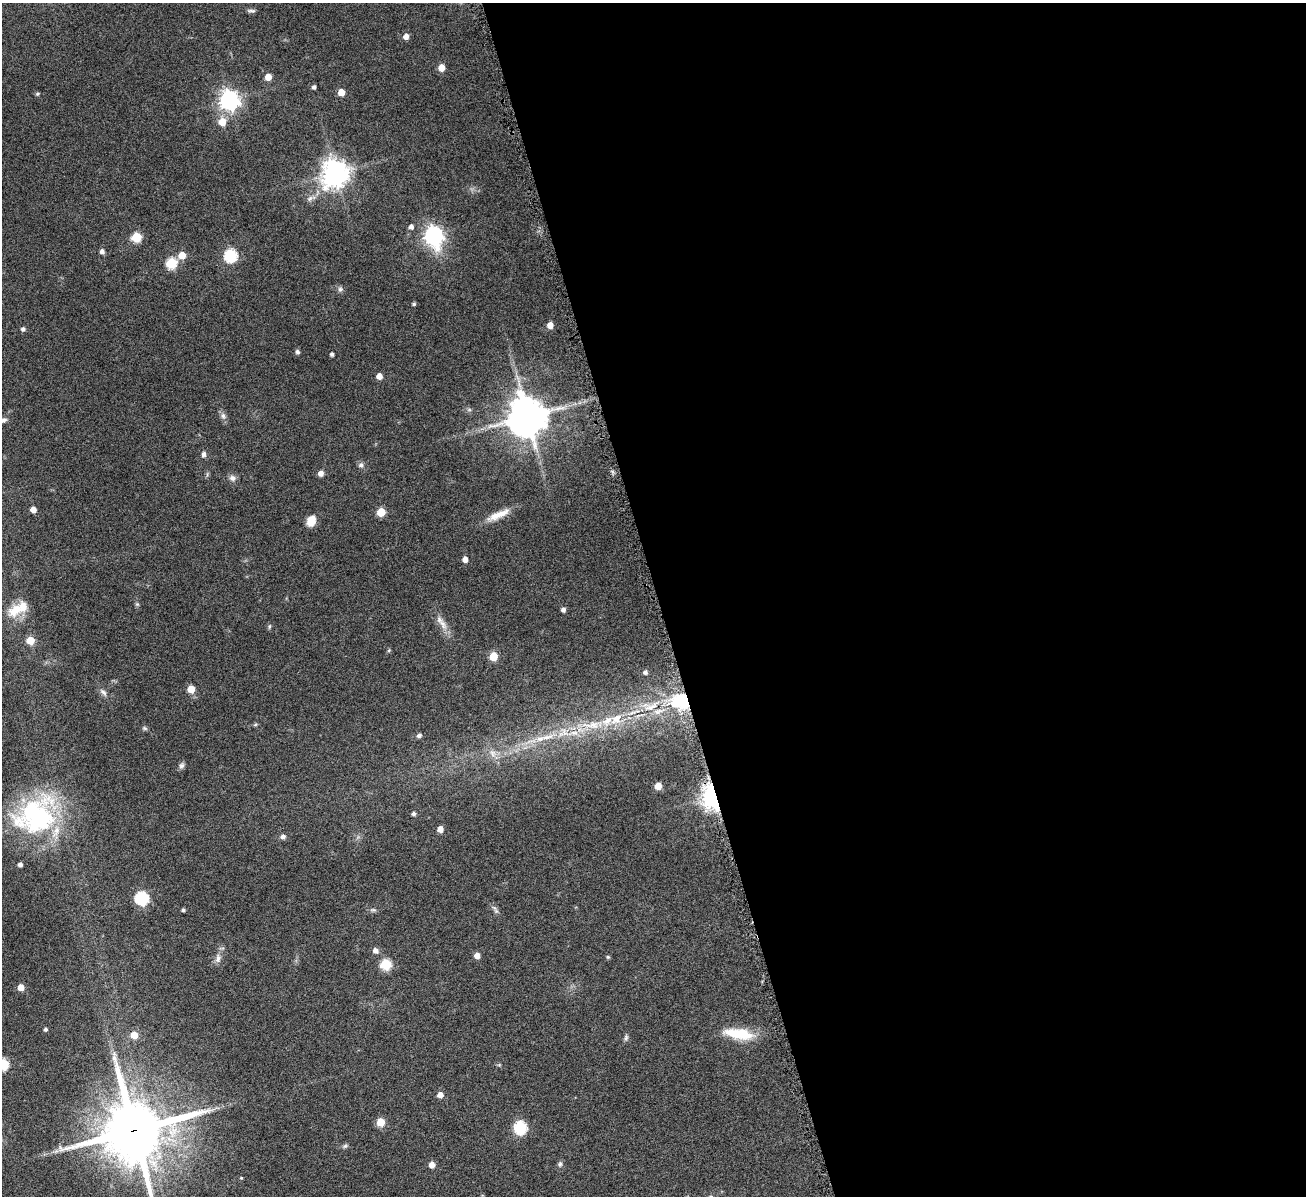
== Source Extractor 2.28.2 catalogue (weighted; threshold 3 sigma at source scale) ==
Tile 8 of 4 x 4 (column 4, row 2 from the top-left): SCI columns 3917-5220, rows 2666-3859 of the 5223 x 5210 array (HDU 1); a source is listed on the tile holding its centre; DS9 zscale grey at full resolution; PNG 1308 x 1198 px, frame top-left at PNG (2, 3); no overlay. Shown black and unused: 50% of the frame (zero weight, under 4 of 8 exposures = <1% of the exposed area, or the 3 px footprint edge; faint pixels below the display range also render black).
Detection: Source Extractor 2.28.2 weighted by HDU 2 'WHT'; one run over the whole footprint, this tile lists its part. Background 0.108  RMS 0.0052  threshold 0.0211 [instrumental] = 3 sigma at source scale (4.09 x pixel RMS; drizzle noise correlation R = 1.36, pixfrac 0.8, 0.05/0.05 arcsec/px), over >= 5 px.
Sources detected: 95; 1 inside a brighter object's white glare — not listed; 6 inside a brighter listed object's ellipse — not listed separately; the other 88 listed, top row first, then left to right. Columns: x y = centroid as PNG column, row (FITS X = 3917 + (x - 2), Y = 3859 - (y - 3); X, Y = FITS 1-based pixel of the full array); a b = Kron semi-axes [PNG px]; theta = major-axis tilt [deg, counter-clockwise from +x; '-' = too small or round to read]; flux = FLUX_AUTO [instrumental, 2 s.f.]
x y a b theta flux
251 11 12 4 -4 1.2
406 37 5 5 - 2.9
441 68 5 5 - 5.9
268 77 5 5 - 6
314 87 4 4 - 1.2
341 92 5 5 - 7
38 94 6 4 3 0.73
229 100 7 7 - 260
222 122 6 5 - 9.5
335 173 9 8 - 580
310 199 9 6 49 1.7
411 227 5 5 - 1.9
434 235 8 7 - 200
136 237 5 5 - 21
102 251 5 5 - 1.7
182 255 5 5 - 7.8
231 256 6 6 - 55
172 263 6 6 - 31
340 289 7 6 - 1.2
414 304 4 4 - 0.77
550 325 5 5 - 4.5
23 329 4 4 - 1.4
297 352 5 4 - 1.3
332 354 4 3 - 1.3
379 376 5 4 - 3.9
469 409 6 4 -1 0.83
223 416 9 7 -56 1.7
527 417 12 12 - 1300
3 420 9 6 27 1.5
204 454 7 6 - 1.4
361 465 7 6 - 1.3
321 473 5 5 - 3.1
232 478 9 8 - 2.1
33 509 5 4 - 4.1
381 512 5 5 - 13
498 515 33 8 23 7.2
311 521 10 8 69 7.1
465 559 5 4 - 3.3
137 604 6 4 -43 0.67
16 610 25 16 30 10
563 610 4 4 - 1.8
443 624 16 8 -60 4.1
269 627 7 3 71 0.62
30 640 5 5 - 11
389 650 6 4 46 0.58
493 656 5 5 - 13
645 672 4 4 - 1.2
191 689 5 5 - 8.6
103 692 12 6 -47 1.9
680 701 22 13 10 28
652 706 28 9 28 10
255 725 6 4 20 0.6
593 725 28 12 5 14
145 728 7 5 -21 0.8
419 736 6 5 - 1.2
547 737 22 7 12 7.1
493 753 10 8 -56 3.2
181 766 9 6 64 1.4
658 786 5 5 - 7
713 796 8 6 -80 460
414 814 4 4 - 1.2
36 816 54 44 31 75
440 829 5 4 - 4.1
283 837 7 5 6 1.5
20 864 4 4 - 1.7
142 898 6 6 - 62
494 908 9 3 -45 1
183 910 3 3 - 0.88
373 910 10 4 0 0.96
375 950 6 5 - 2.3
477 956 5 5 - 4
608 957 5 5 - 0.6
218 958 13 7 85 2.5
386 964 6 6 - 31
21 987 5 4 - 5.1
45 1029 4 4 - 0.97
733 1033 44 13 -11 13
134 1035 5 5 - 8.1
626 1037 9 5 80 1.1
3 1064 6 6 - 32
440 1095 5 5 - 3.5
381 1122 5 5 - 12
520 1127 6 6 - 54
134 1130 20 19 - 3700
345 1146 7 5 21 0.93
560 1164 8 6 76 1.2
432 1165 5 5 - 4.4
241 1178 4 3 - 0.4
Overlapping masked pixels (flux is a lower limit): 3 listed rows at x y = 680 701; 713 796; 134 1130
Isophote crosses this tile's border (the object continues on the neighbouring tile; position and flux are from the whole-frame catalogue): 3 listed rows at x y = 3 420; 3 1064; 134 1130